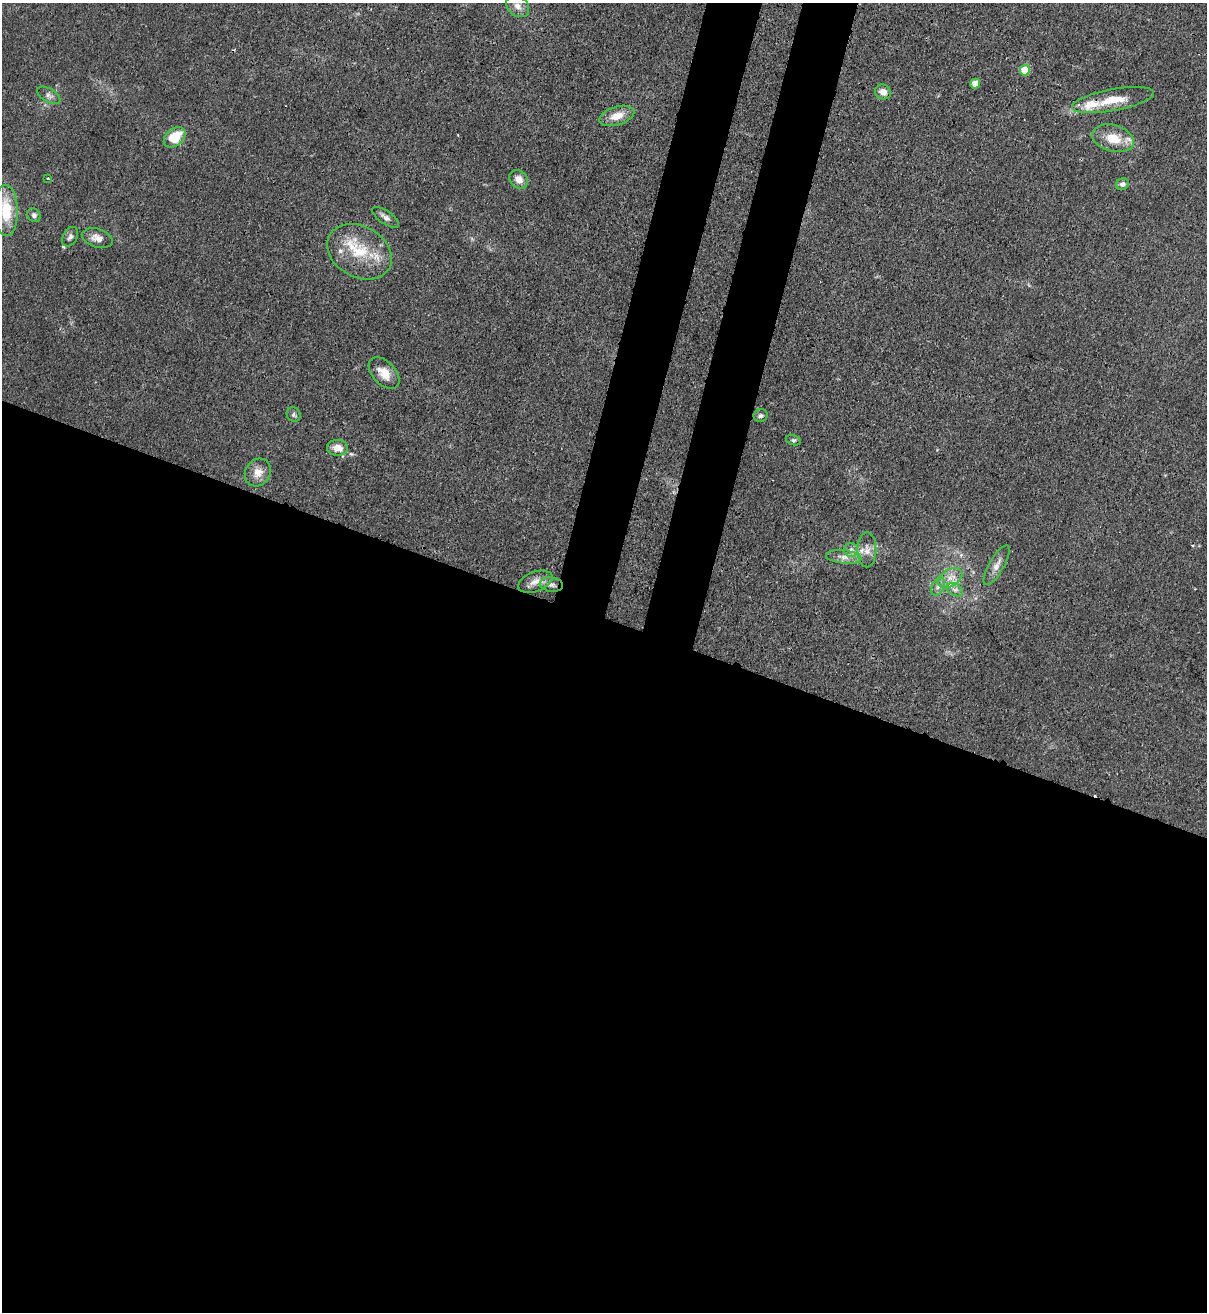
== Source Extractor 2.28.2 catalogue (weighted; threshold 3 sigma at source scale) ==
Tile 14 of 4 x 4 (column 2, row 4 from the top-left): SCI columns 1551-2755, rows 32-1341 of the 5386 x 5315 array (HDU 1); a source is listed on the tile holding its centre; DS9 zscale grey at full resolution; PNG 1209 x 1314 px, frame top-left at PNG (2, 3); each listed source drawn as its Kron ellipse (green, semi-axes under 4 px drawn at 4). Shown black and unused: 57% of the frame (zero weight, under 3 of 4 exposures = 7% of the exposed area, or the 3 px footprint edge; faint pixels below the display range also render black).
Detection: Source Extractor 2.28.2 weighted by HDU 2 'WHT'; one run over the whole footprint, this tile lists its part. Background 0.0226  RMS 0.0029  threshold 0.013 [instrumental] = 3 sigma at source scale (4.5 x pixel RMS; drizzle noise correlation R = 1.50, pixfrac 1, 0.05/0.05 arcsec/px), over >= 5 px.
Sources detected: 35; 2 inside a brighter listed object's ellipse — not listed separately; the other 33 listed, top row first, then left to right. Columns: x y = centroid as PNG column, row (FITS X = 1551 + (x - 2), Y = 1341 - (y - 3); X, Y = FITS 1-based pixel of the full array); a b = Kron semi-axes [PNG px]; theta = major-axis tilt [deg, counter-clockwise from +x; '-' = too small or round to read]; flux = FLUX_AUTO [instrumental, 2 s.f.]
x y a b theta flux
518 6 13 9 -40 2.2
1025 70 5 5 - 12
975 84 5 4 - 5.1
883 92 8 7 - 2
49 95 13 6 -31 1.1
1113 100 41 10 10 7.1
617 116 18 9 17 3.8
175 137 12 8 40 7.7
1113 138 21 13 -15 6.2
48 178 3 2 - 0.24
519 179 10 8 -42 2.4
1122 184 6 5 - 1.2
6 210 25 12 -89 9.7
34 215 7 6 - 0.84
386 217 15 6 -34 1.4
70 237 10 7 61 1
97 238 16 9 -17 2.4
359 252 34 25 -29 13
384 373 19 11 -47 4.2
294 415 7 6 - 0.71
761 416 7 6 - 0.76
793 440 7 5 -17 0.53
337 448 10 8 -3 2.8
258 473 14 12 54 3
851 550 7 7 - 1.1
867 550 17 9 89 2.5
844 557 18 6 -6 2.2
997 565 22 7 60 2.2
950 578 13 8 30 2.8
535 582 18 10 20 2.7
551 585 12 7 -8 1.6
938 587 9 6 63 1.1
955 590 9 5 -28 1.1
Isophote crosses this tile's border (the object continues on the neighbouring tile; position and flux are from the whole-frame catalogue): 1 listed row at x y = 6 210